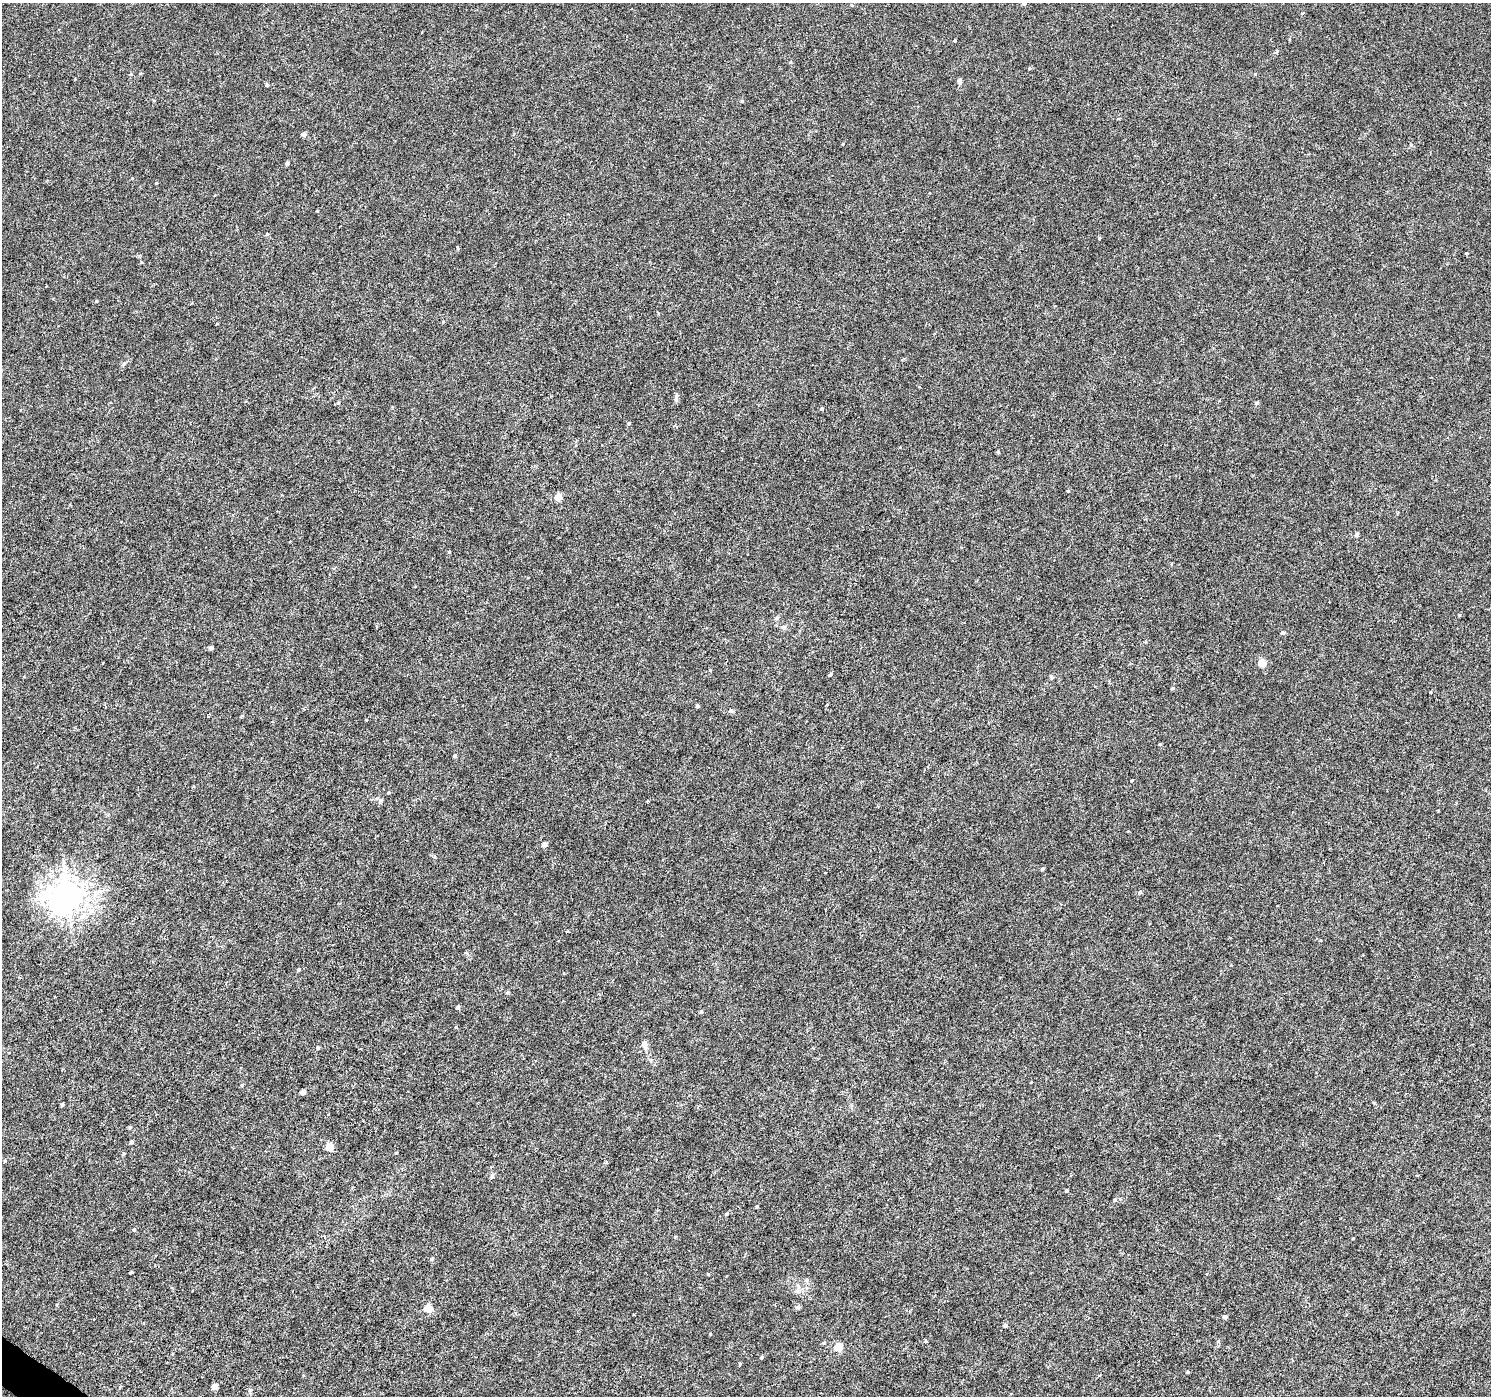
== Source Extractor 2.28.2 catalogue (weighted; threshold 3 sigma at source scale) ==
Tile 7 of 4 x 4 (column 3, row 2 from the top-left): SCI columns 2978-4466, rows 2971-4364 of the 5962 x 6006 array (HDU 1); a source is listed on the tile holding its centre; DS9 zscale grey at full resolution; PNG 1493 x 1398 px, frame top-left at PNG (2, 3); no overlay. Shown black and unused: <1% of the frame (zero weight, under 4 of 8 exposures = <1% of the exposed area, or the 3 px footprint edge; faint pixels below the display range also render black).
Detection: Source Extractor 2.28.2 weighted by HDU 2 'WHT'; one run over the whole footprint, this tile lists its part. Background 5.21e-04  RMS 0.001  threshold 0.00409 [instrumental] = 3 sigma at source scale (4.09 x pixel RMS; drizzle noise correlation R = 1.36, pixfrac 0.8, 0.0396/0.0396 arcsec/px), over >= 5 px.
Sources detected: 84; all 84 listed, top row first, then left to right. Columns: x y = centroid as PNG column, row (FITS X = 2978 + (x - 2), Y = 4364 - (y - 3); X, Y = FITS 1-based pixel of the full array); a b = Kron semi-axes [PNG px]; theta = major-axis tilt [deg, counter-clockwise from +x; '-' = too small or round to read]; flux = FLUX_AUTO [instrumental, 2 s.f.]
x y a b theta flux
1024 3 5 5 - 0.2
955 40 3 3 - 0.12
1029 68 4 4 - 0.12
131 74 5 4 - 0.11
960 81 7 5 -85 0.27
267 85 4 4 - 0.19
154 100 4 3 - 0.096
304 134 4 4 - 0.36
843 144 4 3 - 0.071
287 163 4 4 - 0.21
267 234 4 4 - 0.11
1099 238 4 3 - 0.12
457 247 5 3 - 0.089
96 301 3 3 - 0.092
676 397 10 5 75 0.23
338 403 5 4 - 0.11
1257 403 5 4 - 0.19
822 409 5 4 - 0.12
629 423 4 4 - 0.1
998 452 3 3 - 0.14
1068 491 4 3 - 0.089
558 497 5 4 - 1.8
1357 534 5 5 - 0.23
449 552 5 3 - 0.078
1459 615 3 3 - 0.082
777 618 6 5 - 0.15
1283 633 5 4 - 0.2
211 648 4 4 - 0.31
1262 663 5 4 - 1.9
710 670 5 3 - 0.082
830 675 4 3 - 0.18
1173 688 5 4 - 0.1
697 706 3 3 - 0.17
731 711 5 5 - 0.19
1160 744 4 3 - 0.087
455 756 4 4 - 0.14
1132 780 3 2 - 0.079
389 792 4 3 - 0.088
544 845 4 4 - 0.5
1042 869 5 4 - 0.14
1140 892 5 4 - 0.14
67 895 11 9 30 130
299 969 4 4 - 0.12
508 992 5 4 - 0.1
458 1007 5 4 - 0.19
701 1011 4 4 - 0.16
456 1027 4 3 - 0.073
645 1044 9 7 -75 0.44
318 1048 5 5 - 0.13
1031 1082 3 2 - 0.065
242 1085 5 4 - 0.11
303 1092 4 4 - 0.64
62 1104 4 3 - 0.13
130 1127 5 4 - 0.12
131 1142 4 4 - 0.17
329 1147 5 5 - 2.4
123 1153 5 4 - 0.12
5 1161 4 4 - 0.088
492 1176 6 5 - 0.23
1067 1191 4 4 - 0.12
1115 1200 5 4 - 0.15
757 1206 4 3 - 0.11
727 1214 5 4 - 0.17
134 1230 5 4 - 0.15
675 1237 4 3 - 0.073
432 1259 5 4 - 0.16
131 1272 3 2 - 0.11
708 1274 3 3 - 0.093
798 1286 6 5 - 0.21
797 1307 7 5 1 0.16
428 1308 5 5 - 2.4
1225 1317 5 4 - 0.2
1005 1325 5 4 - 0.22
710 1334 4 3 - 0.068
925 1341 5 3 - 0.08
1218 1341 6 4 71 0.11
824 1343 5 4 - 0.12
838 1347 5 5 - 2.8
761 1357 5 3 - 0.13
740 1364 4 4 - 0.088
1188 1372 4 3 - 0.1
120 1386 5 3 - 0.095
214 1386 4 4 - 0.86
250 1390 5 5 - 0.18
Isophote crosses this tile's border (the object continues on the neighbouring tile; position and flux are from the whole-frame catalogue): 1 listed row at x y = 1024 3
Unlisted compact peaks at least as high as the median listed source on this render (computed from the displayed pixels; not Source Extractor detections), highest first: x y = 132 178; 742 101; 156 183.